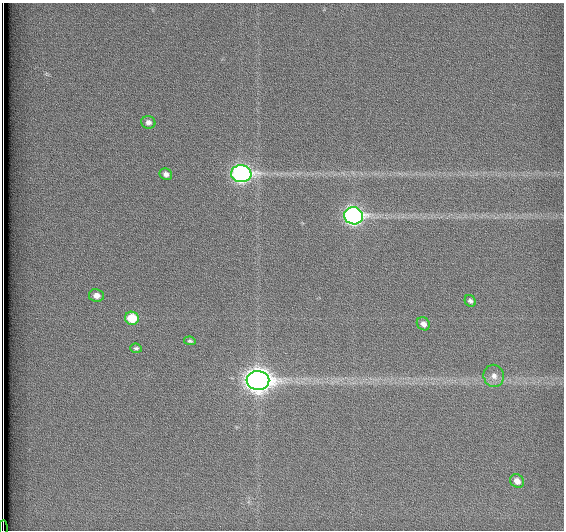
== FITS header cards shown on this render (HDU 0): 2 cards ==
NAXIS1  =                  562          / # of pixels in <axis direction>
NAXIS2  =                  528          / # of pixels in <axis direction>

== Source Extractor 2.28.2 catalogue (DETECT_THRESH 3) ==
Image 562 x 528 px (HDU 0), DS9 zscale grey, 1 PNG px = 1 image px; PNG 566 x 532 px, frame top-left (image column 1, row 528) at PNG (2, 3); each listed source drawn as its Kron ellipse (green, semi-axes under 4 px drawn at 4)
Background 1800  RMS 4.6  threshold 13.9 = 3 sigma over >= 5 px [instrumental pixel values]
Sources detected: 14; all 14 listed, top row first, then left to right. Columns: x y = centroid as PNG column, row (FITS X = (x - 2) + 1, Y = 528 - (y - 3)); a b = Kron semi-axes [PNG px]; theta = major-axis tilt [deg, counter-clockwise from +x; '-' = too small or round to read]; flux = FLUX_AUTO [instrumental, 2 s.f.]
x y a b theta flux
148 122 7 6 - 1200
166 174 6 5 - 1400
241 174 10 8 -6 120000
353 216 9 8 - 110000
96 295 7 6 - 2100
470 301 6 5 - 930
132 318 7 6 - 9600
423 324 7 6 - 1900
190 341 6 4 -9 560
136 348 6 4 -5 630
494 376 11 10 - 2600
258 380 11 9 -6 340000
517 481 7 6 - 2300
3 528 8 2 -90 1700
At the frame edge (FLAGS 8, measured only in part): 1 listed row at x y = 3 528